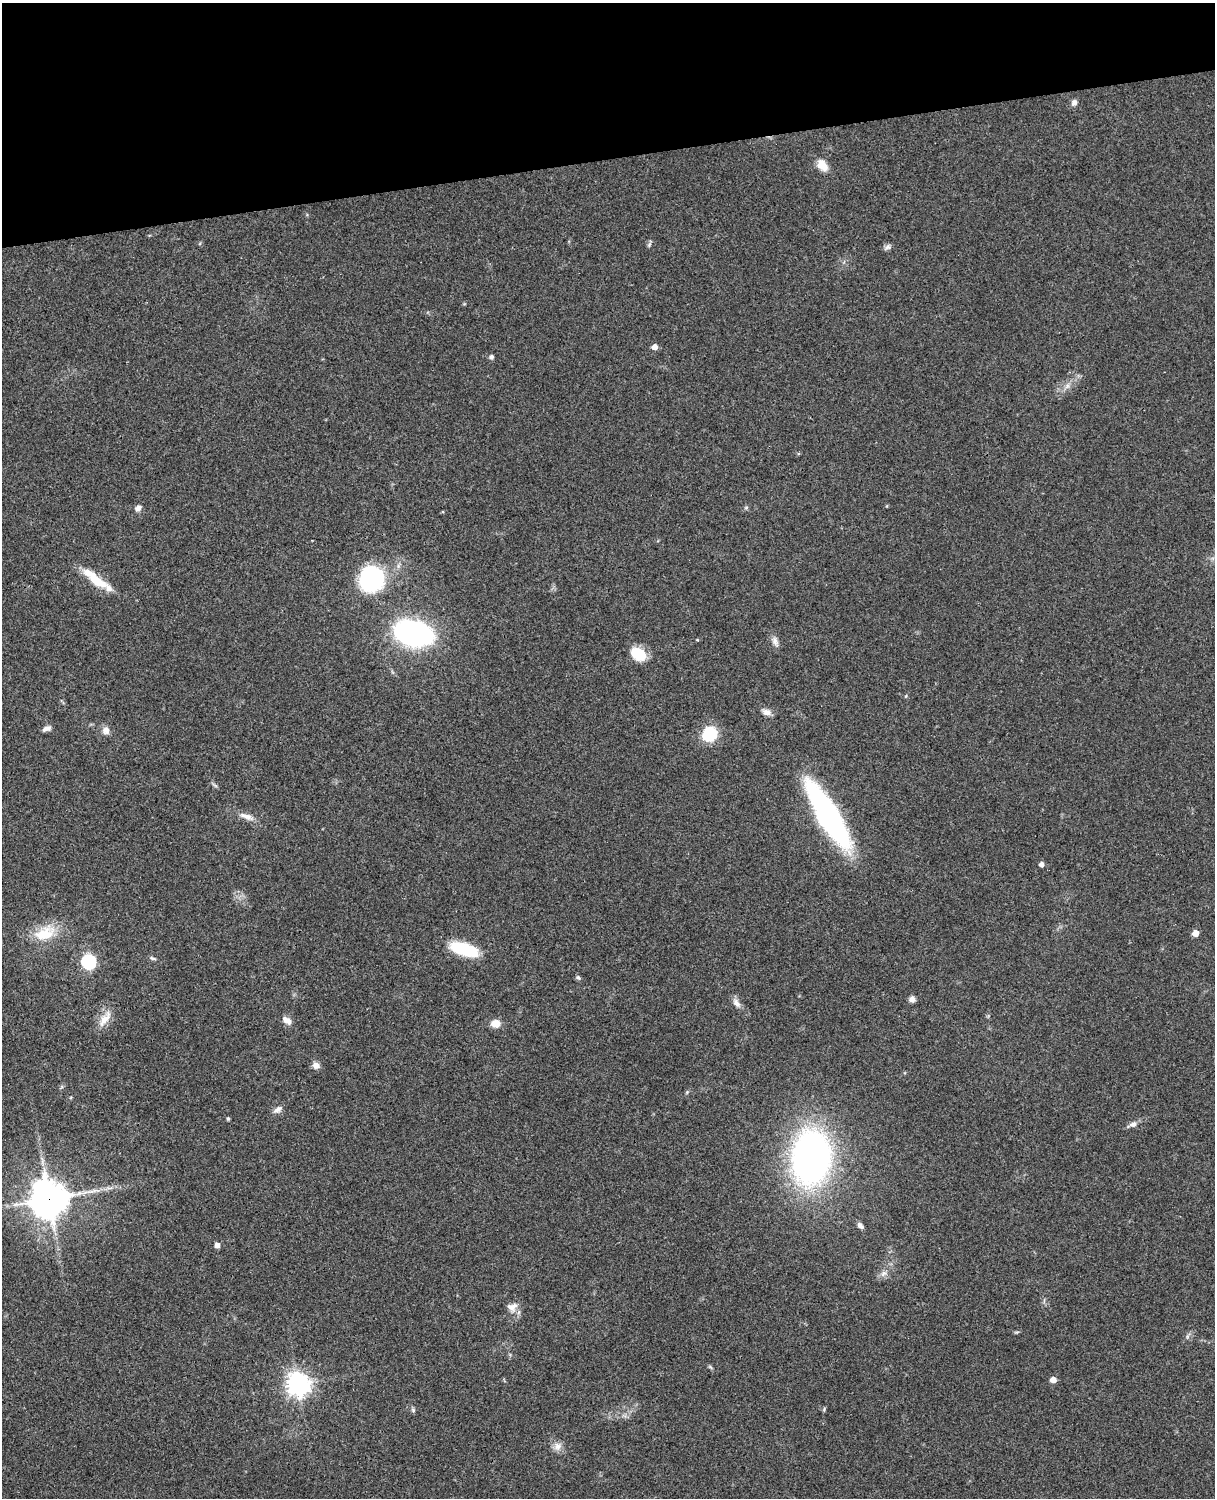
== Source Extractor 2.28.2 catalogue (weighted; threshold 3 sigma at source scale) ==
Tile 3 of 4 x 3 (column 3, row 1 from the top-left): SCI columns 2545-3757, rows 3268-4763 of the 5088 x 4927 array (HDU 1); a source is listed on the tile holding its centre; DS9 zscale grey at full resolution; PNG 1217 x 1500 px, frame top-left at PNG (2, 3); no overlay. Shown black and unused: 10% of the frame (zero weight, under 3 of 4 exposures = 6% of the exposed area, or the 3 px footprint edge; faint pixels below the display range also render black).
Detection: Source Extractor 2.28.2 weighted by HDU 2 'WHT'; one run over the whole footprint, this tile lists its part. Background 0.0917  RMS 0.0062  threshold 0.0277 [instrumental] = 3 sigma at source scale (4.5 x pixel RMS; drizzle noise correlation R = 1.50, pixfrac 1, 0.05/0.05 arcsec/px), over >= 5 px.
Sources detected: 50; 1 inside a brighter listed object's ellipse — not listed separately; the other 49 listed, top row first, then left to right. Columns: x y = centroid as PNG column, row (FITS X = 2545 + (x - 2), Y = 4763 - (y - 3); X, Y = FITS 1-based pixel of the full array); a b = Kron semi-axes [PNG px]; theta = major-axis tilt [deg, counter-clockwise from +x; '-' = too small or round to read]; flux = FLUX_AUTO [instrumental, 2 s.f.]
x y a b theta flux
1074 102 9 7 69 2.1
822 165 16 11 -50 6.9
649 245 8 4 59 1.1
888 247 10 6 26 1.8
654 347 5 5 - 4.3
491 357 6 5 - 1.4
1067 386 8 4 53 2
138 508 8 6 26 2.5
746 508 6 4 2 0.85
372 578 22 21 - 76
96 580 38 10 -34 16
413 633 21 13 -14 260
775 641 15 7 -68 3.2
638 654 18 12 -30 14
766 712 11 8 -20 3.3
47 729 10 5 23 2.5
106 730 10 10 - 3.6
710 734 10 9 - 32
247 816 22 7 -21 5.1
828 816 55 15 -60 200
1042 864 5 5 - 2.6
45 933 32 17 23 19
1195 933 5 4 - 7.5
464 949 31 12 -17 30
153 958 9 4 -23 1.2
89 962 6 6 - 110
578 977 7 4 -40 1.1
912 999 7 7 - 2.5
736 1003 14 8 -53 3.3
105 1019 24 9 51 7.5
287 1020 13 7 -37 3.8
496 1023 10 8 3 6.6
316 1065 9 7 -25 3.4
687 1092 5 5 - 0.7
278 1110 14 7 36 2.9
228 1118 5 4 - 0.7
1132 1124 12 7 22 3
811 1157 43 29 84 280
49 1199 12 12 - 1400
860 1226 8 5 -45 2.3
217 1245 5 5 - 3.5
884 1273 9 7 32 2.8
512 1307 14 12 11 4.9
710 1367 7 4 -37 0.9
1053 1380 5 5 - 5.4
298 1384 8 8 - 500
824 1409 6 4 73 0.75
413 1410 6 5 - 1.1
558 1446 12 10 83 4
Overlapping masked pixels (flux is a lower limit): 1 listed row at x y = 49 1199